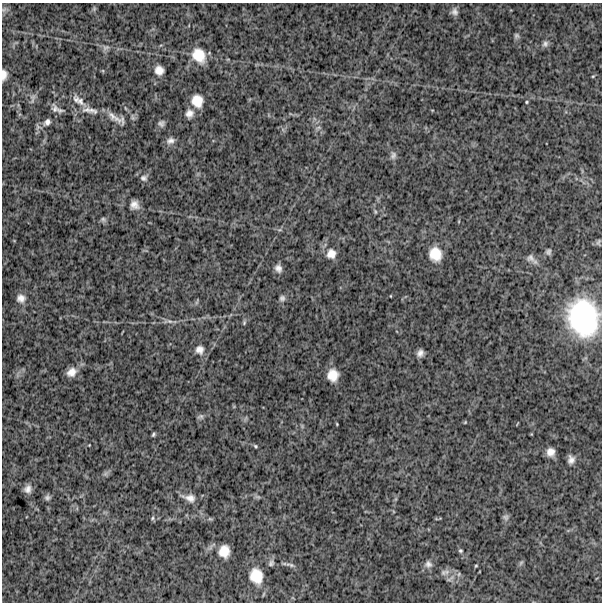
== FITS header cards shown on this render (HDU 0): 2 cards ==
NAXIS1  =                  600
NAXIS2  =                  600

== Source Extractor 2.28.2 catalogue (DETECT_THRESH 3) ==
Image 600 x 600 px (HDU 0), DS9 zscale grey, 1 PNG px = 1 image px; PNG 604 x 604 px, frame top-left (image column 1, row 600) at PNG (2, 3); no overlay
Background 1310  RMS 260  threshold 767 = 3 sigma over >= 5 px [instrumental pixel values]
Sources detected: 72; all 72 listed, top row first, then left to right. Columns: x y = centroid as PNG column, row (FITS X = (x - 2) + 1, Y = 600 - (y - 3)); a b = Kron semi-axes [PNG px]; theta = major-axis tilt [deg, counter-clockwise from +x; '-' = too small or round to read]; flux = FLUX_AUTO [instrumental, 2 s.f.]
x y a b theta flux
4 9 9 6 48 5.2e+04
94 9 7 5 89 2.8e+04
454 12 9 8 - 7.5e+04
516 36 7 6 - 3.9e+04
545 44 8 7 - 5.7e+04
106 47 10 7 22 6.5e+04
199 55 18 14 -59 3.8e+05
159 70 10 10 - 1.4e+05
4 75 9 5 87 1.0e+05
593 76 4 3 - 1.6e+04
32 98 15 6 83 6.0e+04
80 101 20 10 -51 1.7e+05
197 101 12 11 - 2.7e+05
526 102 3 3 - 1.7e+04
125 108 5 3 - 1.7e+04
55 109 14 9 -74 9.7e+04
91 110 18 9 -20 1.5e+05
189 113 11 10 - 1.1e+05
114 117 25 7 -35 1.6e+05
133 117 9 5 -70 4.6e+04
47 122 12 8 50 9.0e+04
161 123 8 7 - 5.5e+04
318 128 8 4 19 3.4e+04
170 141 11 8 16 8.8e+04
393 155 12 8 83 6.8e+04
144 178 10 9 - 7.0e+04
134 205 10 10 - 1.2e+05
375 212 6 4 -71 2.3e+04
103 219 8 6 -12 4.0e+04
280 230 7 4 0 2.7e+04
598 242 9 5 66 3.3e+04
548 252 8 6 -80 4.6e+04
331 254 12 12 - 1.7e+05
435 254 16 14 -75 3.3e+05
531 259 18 8 -38 1.0e+05
278 268 10 8 -67 9.0e+04
391 296 3 2 - 1.1e+04
21 298 11 10 - 1.2e+05
282 298 8 7 - 5.4e+04
197 302 8 3 77 2.4e+04
583 318 39 31 -73 2.3e+06
169 321 11 5 -17 6.1e+04
244 323 7 5 65 3.0e+04
200 350 12 11 - 1.3e+05
420 353 7 6 - 8.0e+04
72 372 12 9 37 1.6e+05
333 375 11 9 -90 2.4e+05
201 416 8 7 - 4.4e+04
465 422 4 3 - 1.5e+04
337 424 4 3 - 1.4e+04
153 434 4 3 - 2.6e+04
89 445 2 2 - 1.2e+04
256 446 6 4 -41 2.4e+04
550 452 7 7 - 1.2e+05
571 460 10 8 86 8.8e+04
105 474 9 6 72 4.2e+04
28 489 9 8 - 1.0e+05
47 497 7 7 - 5.0e+04
257 497 9 5 -19 3.8e+04
189 498 20 10 -17 1.5e+05
505 517 8 8 - 4.9e+04
152 518 6 4 63 2.5e+04
224 551 14 12 82 2.4e+05
460 551 5 5 - 2.5e+04
271 563 9 7 68 5.0e+04
521 563 7 5 46 3.0e+04
428 564 11 9 -27 8.3e+04
290 565 15 4 -11 4.9e+04
476 566 4 3 - 1.7e+04
443 572 9 7 -55 7.0e+04
256 576 18 14 -75 3.7e+05
452 578 9 6 35 7.4e+04
At the frame edge (FLAGS 8, measured only in part): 1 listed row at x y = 4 75